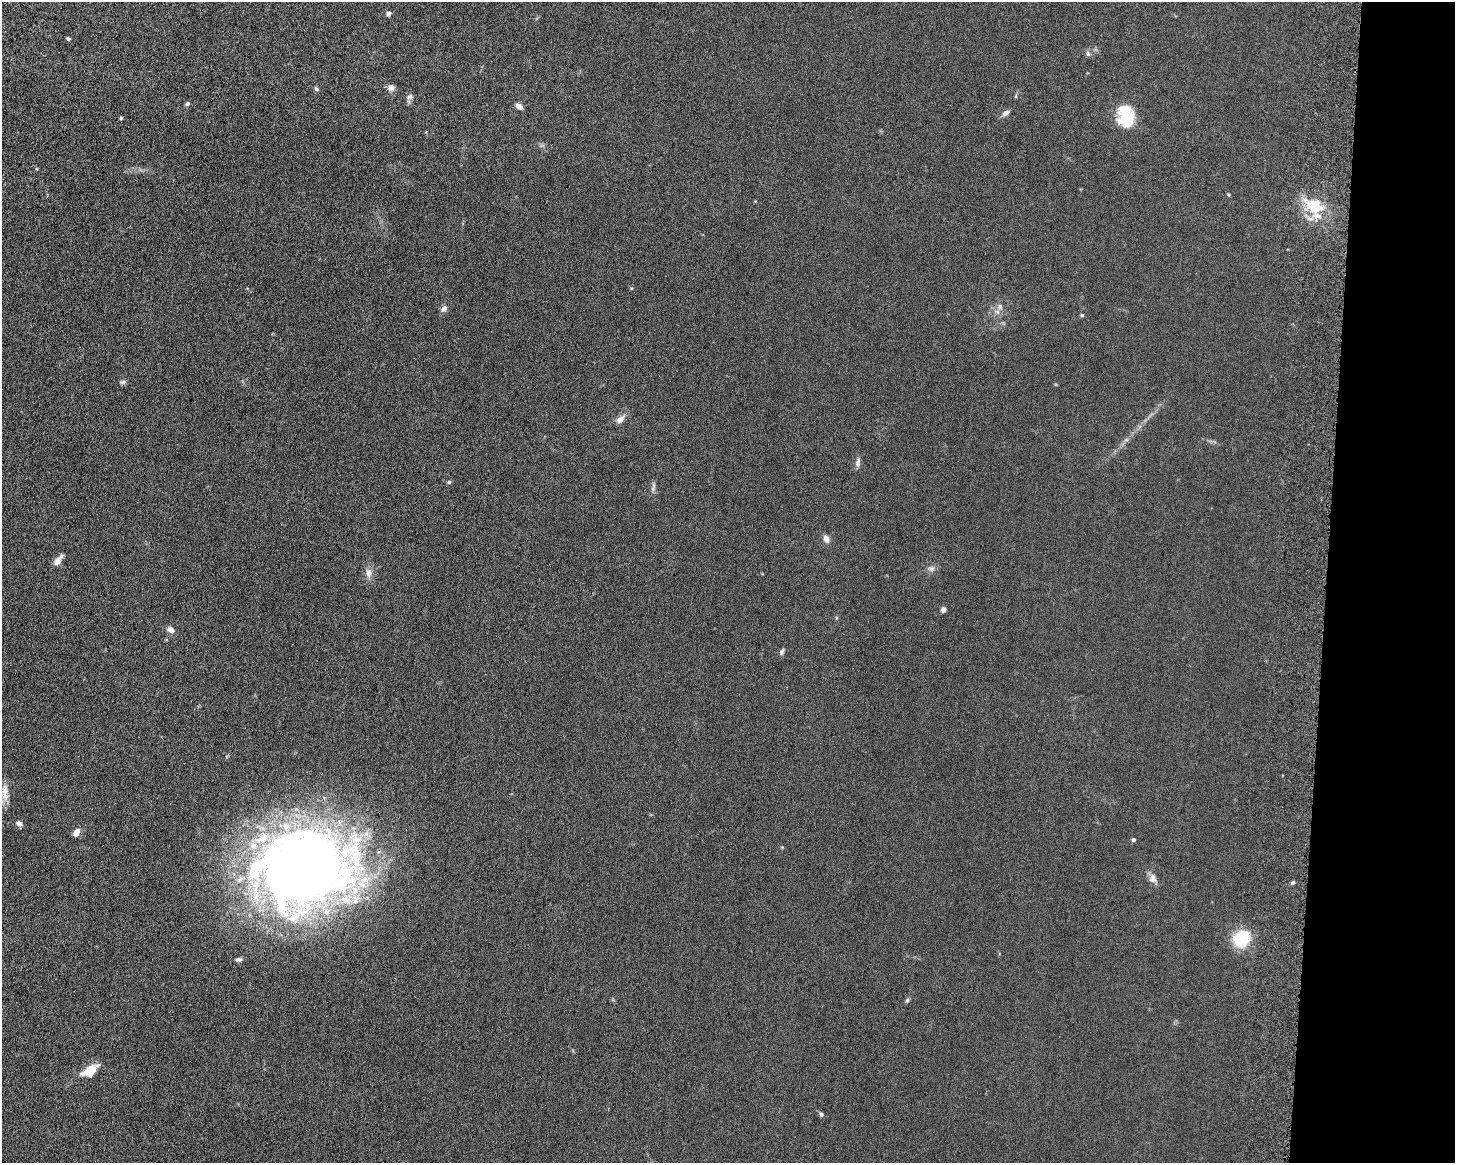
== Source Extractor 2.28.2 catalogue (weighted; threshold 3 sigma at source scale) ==
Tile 9 of 3 x 4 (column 3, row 3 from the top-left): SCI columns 3085-4537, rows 1293-2453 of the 4861 x 4803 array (HDU 1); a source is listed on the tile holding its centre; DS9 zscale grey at full resolution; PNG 1457 x 1165 px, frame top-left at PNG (2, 2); no overlay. Shown black and unused: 9% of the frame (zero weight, under 6 of 12 exposures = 7% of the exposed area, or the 3 px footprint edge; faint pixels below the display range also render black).
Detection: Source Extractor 2.28.2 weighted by HDU 2 'WHT'; one run over the whole footprint, this tile lists its part. Background 0.0142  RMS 0.0034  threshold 0.0141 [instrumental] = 3 sigma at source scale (4.09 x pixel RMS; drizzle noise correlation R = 1.36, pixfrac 0.8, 0.05/0.05 arcsec/px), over >= 5 px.
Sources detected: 48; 1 inside a brighter object's white glare — not listed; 7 inside a brighter listed object's ellipse — not listed separately; the other 40 listed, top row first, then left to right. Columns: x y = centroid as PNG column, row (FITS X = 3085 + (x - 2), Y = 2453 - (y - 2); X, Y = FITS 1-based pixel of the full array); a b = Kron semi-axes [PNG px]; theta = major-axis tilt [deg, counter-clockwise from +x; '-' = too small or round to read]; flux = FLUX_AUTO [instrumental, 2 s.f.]
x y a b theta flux
389 13 5 5 - 1.2
68 39 4 4 - 0.55
1088 54 7 6 - 0.81
391 87 9 7 35 1.5
316 89 6 5 - 0.66
410 96 9 5 36 0.77
187 104 6 5 - 0.64
519 106 7 5 -32 1.8
1005 113 8 5 39 1.4
1126 117 26 14 22 6.4
121 118 4 4 - 0.39
1315 206 19 19 - 10
1000 307 8 6 -75 1.1
444 308 8 7 - 1.3
1082 315 5 4 - 0.39
123 382 8 5 10 0.68
620 419 12 8 36 1.8
1126 440 7 4 18 0.56
858 462 14 6 85 1.2
449 482 5 5 - 0.47
653 489 11 6 68 0.93
826 539 10 7 -70 1.5
57 561 12 8 53 2.1
931 569 10 7 9 1.1
369 573 12 9 -86 2.1
943 610 6 5 - 0.87
171 630 8 6 -40 1.6
782 652 8 5 72 0.74
5 792 25 9 88 3.1
19 823 7 5 -35 1.2
76 832 11 7 57 1.7
1133 839 4 4 - 0.83
304 868 100 77 14 340
1153 878 13 9 -76 1.8
1293 882 6 4 45 0.53
1242 938 14 12 42 17
239 959 8 5 0 0.75
907 1000 6 5 - 0.49
90 1071 22 10 31 6
821 1114 7 5 -59 0.58
Isophote crosses this tile's border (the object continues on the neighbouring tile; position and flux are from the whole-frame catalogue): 1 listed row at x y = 5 792